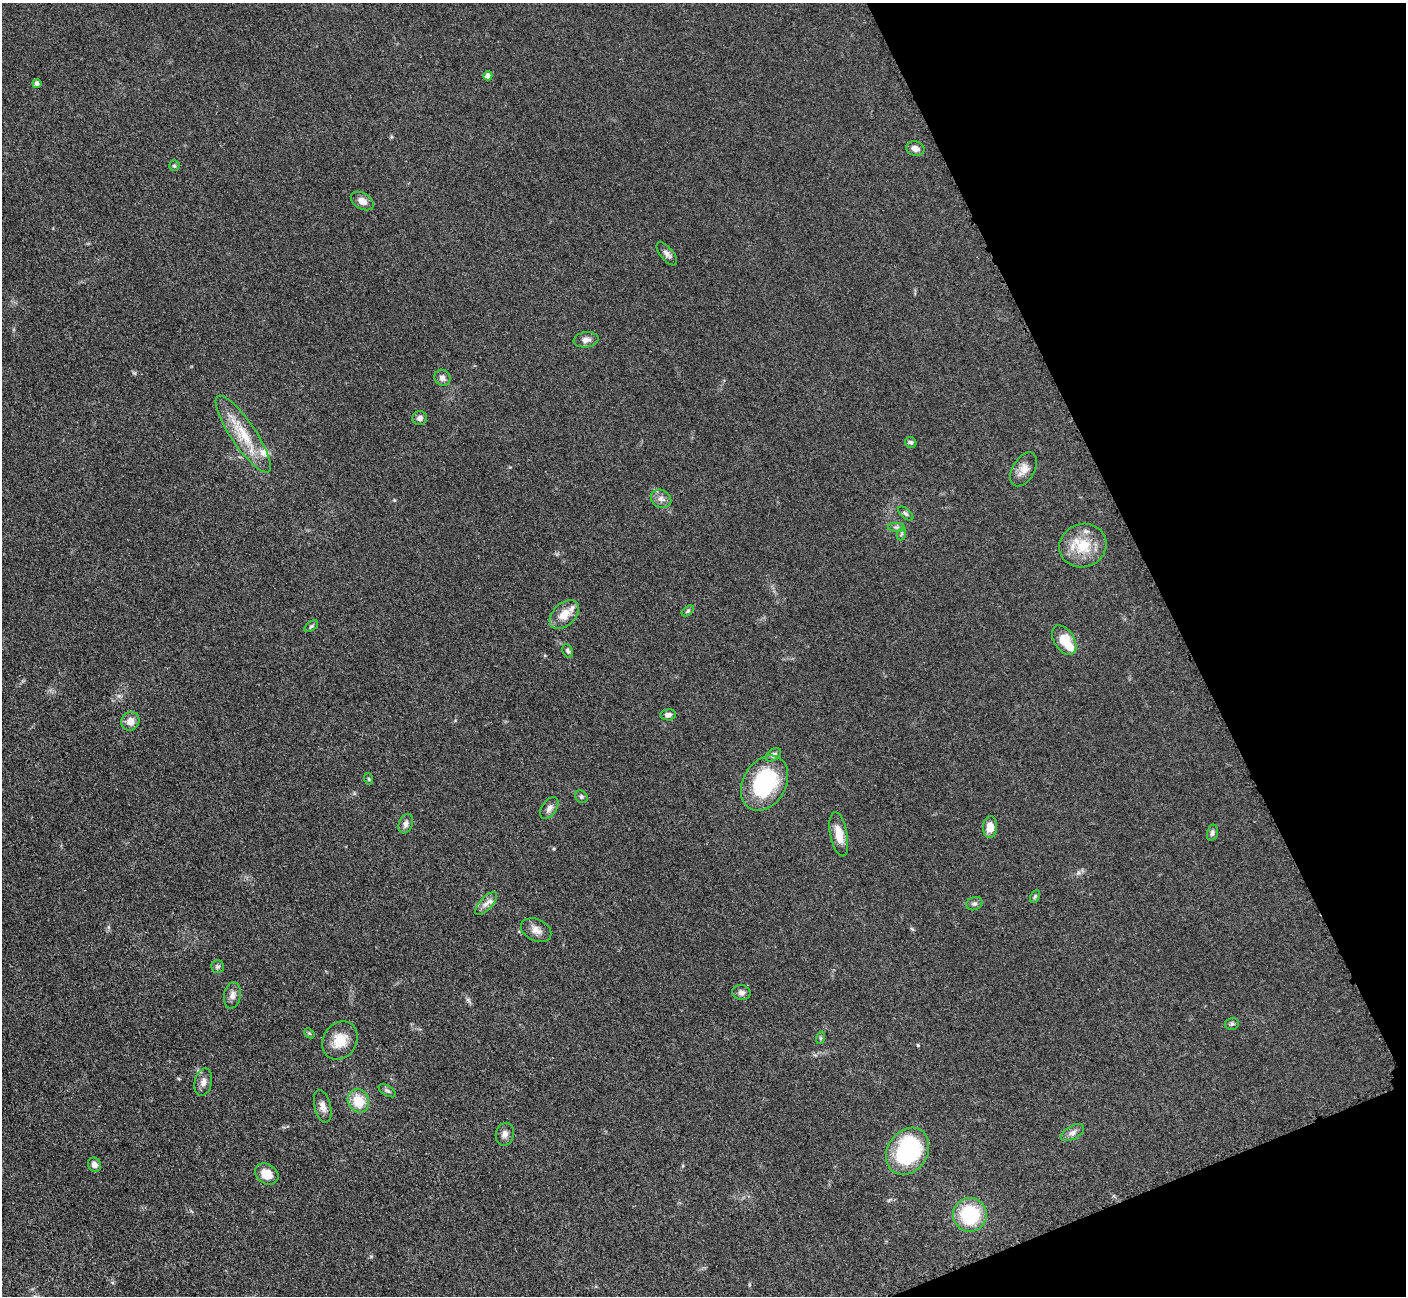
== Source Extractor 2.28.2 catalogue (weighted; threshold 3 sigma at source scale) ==
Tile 12 of 4 x 4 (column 4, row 3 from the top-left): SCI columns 4230-5633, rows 1591-2884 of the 5699 x 5661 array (HDU 1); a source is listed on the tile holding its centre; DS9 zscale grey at full resolution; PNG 1408 x 1298 px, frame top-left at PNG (2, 3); each listed source drawn as its Kron ellipse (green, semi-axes under 4 px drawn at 4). Shown black and unused: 19% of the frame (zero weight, under 3 of 5 exposures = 4% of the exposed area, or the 3 px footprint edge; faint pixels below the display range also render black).
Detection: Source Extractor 2.28.2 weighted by HDU 2 'WHT'; one run over the whole footprint, this tile lists its part. Background 0.0529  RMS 0.0055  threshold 0.0249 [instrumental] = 3 sigma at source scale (4.5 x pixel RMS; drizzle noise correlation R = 1.50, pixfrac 1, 0.05/0.05 arcsec/px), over >= 5 px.
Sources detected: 57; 3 inside a brighter listed object's ellipse — not listed separately; the other 54 listed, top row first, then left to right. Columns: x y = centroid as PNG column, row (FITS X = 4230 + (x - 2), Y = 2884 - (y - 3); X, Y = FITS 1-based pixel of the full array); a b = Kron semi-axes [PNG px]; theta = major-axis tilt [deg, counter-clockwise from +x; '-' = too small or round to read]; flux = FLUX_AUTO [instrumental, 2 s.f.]
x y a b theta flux
488 76 4 4 - 3.5
37 83 4 4 - 1.9
915 148 9 7 -14 3.4
174 166 5 5 - 0.96
362 201 12 7 -31 4.2
667 254 14 6 -50 2.2
586 340 12 7 8 3
442 378 8 7 - 2.5
420 418 7 7 - 2
243 434 45 12 -56 19
911 442 6 5 - 1.1
1024 469 18 11 59 5
661 499 10 8 -27 2.8
906 514 9 5 -42 1.3
896 527 8 4 -1 1.3
901 534 7 4 71 0.98
1083 546 24 21 20 17
688 611 7 4 37 0.87
564 615 17 11 45 8.5
311 626 8 4 37 0.98
1064 640 16 10 -58 13
568 651 7 5 -62 1.2
668 715 8 5 5 2.3
130 721 9 8 - 4.6
773 755 9 5 36 1.6
369 779 6 3 -71 0.64
765 783 29 21 60 48
581 797 7 5 -48 1.1
549 808 12 7 56 2.6
406 824 10 7 68 2.4
990 827 11 7 87 6.8
1212 833 8 5 78 1.5
839 834 22 8 -79 7.7
1035 896 7 4 62 0.89
486 903 14 6 48 2.9
974 904 8 6 20 1.5
536 930 16 11 -25 4.3
218 967 6 6 - 1.2
741 993 9 7 -12 2
232 995 13 8 80 2.9
1232 1024 7 5 14 1.1
309 1033 6 4 -42 0.66
820 1038 6 4 71 0.82
340 1041 20 16 58 11
203 1082 14 8 77 3.1
387 1091 9 5 -31 1.3
358 1101 12 10 -63 12
323 1106 17 8 -76 3.6
1072 1133 13 6 29 2.6
505 1134 11 9 77 3
907 1151 25 20 56 62
95 1165 7 6 - 2.7
267 1174 12 9 -34 8.1
970 1215 17 17 - 33